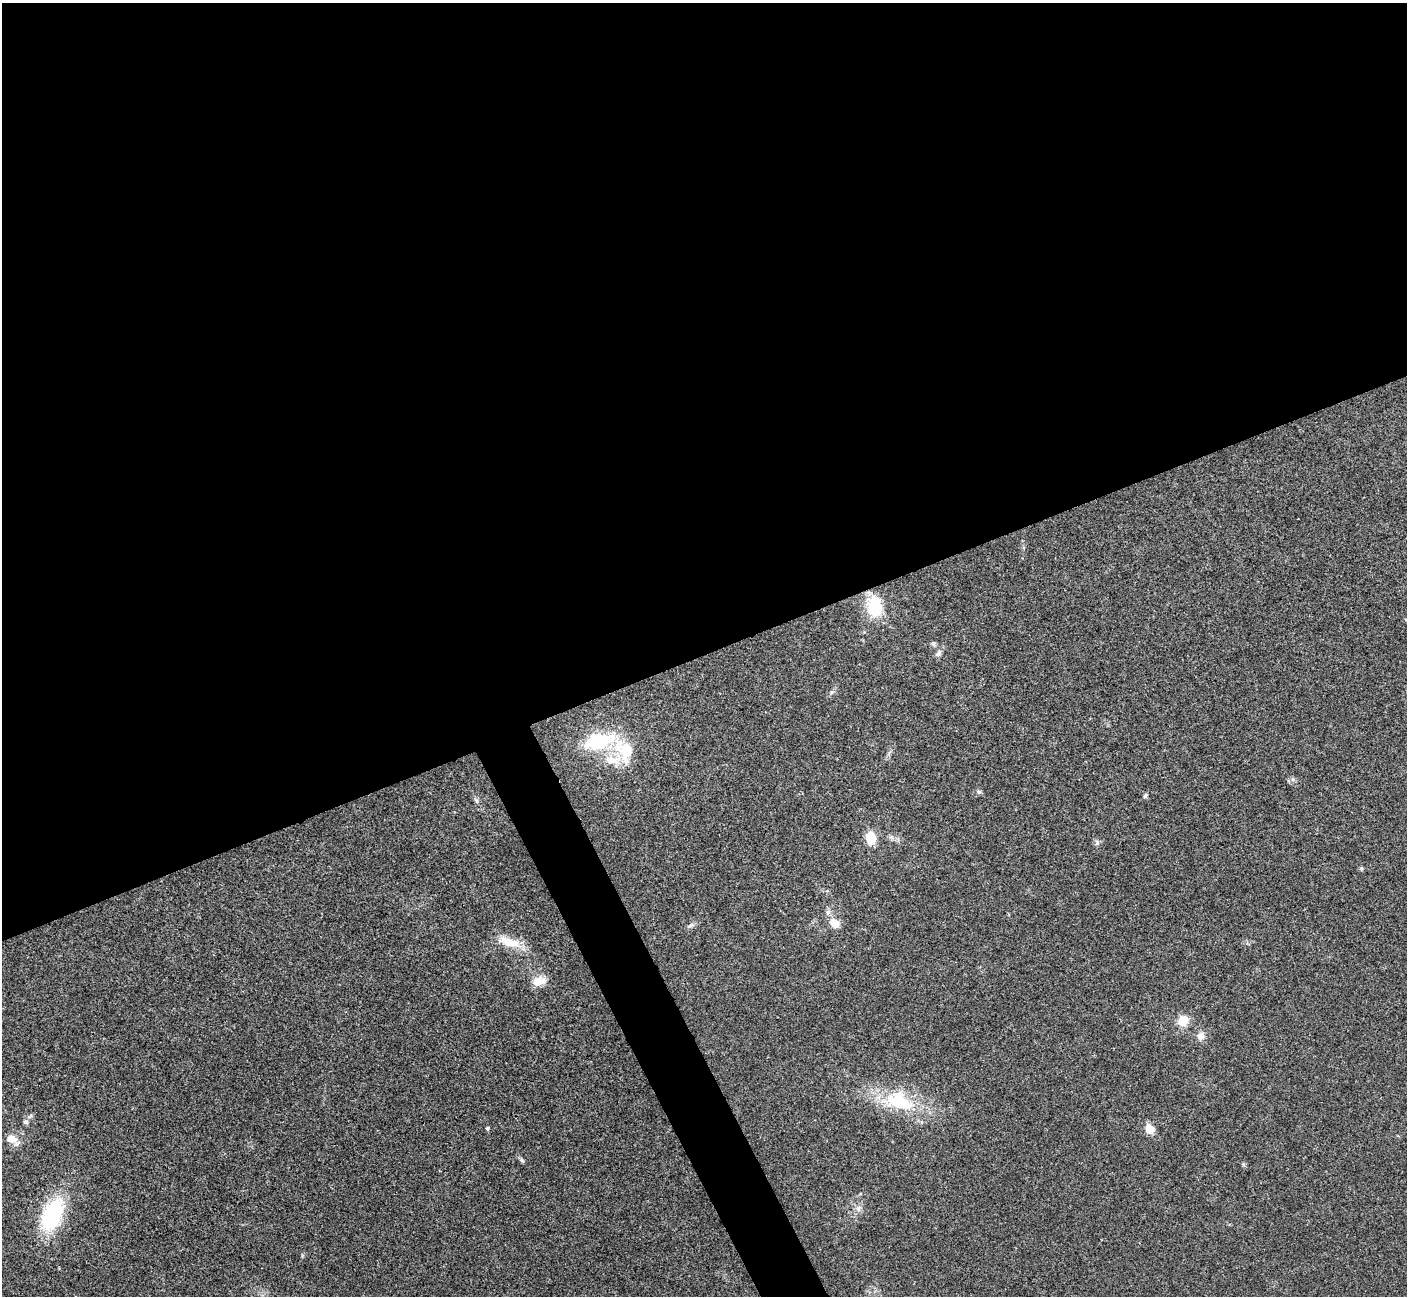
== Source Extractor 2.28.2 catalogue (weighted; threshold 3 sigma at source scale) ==
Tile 2 of 4 x 4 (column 2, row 1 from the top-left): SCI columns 1408-2812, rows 4037-5330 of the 5629 x 5617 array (HDU 1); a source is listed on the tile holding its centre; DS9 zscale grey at full resolution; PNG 1409 x 1298 px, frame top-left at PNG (2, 3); no overlay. Shown black and unused: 53% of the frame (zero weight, under 3 of 4 exposures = <1% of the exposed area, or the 3 px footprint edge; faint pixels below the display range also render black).
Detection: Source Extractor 2.28.2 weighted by HDU 2 'WHT'; one run over the whole footprint, this tile lists its part. Background 0.022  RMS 0.004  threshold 0.0179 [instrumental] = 3 sigma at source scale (4.5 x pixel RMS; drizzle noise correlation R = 1.50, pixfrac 1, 0.05/0.05 arcsec/px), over >= 5 px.
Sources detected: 22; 1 inside a brighter listed object's ellipse — not listed separately; the other 21 listed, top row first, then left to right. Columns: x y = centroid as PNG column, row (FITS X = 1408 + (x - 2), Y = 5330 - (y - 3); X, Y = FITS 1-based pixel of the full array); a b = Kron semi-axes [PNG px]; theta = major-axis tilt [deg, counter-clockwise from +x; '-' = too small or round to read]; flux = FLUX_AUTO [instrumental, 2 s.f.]
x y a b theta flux
875 607 27 18 -78 13
938 653 11 6 46 1.4
832 692 6 4 70 0.64
599 741 34 17 14 25
624 750 37 25 -62 18
979 792 6 5 - 0.71
1145 796 7 5 58 0.73
871 838 13 9 -75 7.4
835 923 13 10 -37 4.4
509 942 33 11 -16 7.5
539 981 18 11 12 4.4
1182 1021 7 7 - 10
1201 1036 11 10 - 2.4
899 1101 42 25 -21 25
25 1122 7 5 -1 0.82
487 1128 5 5 - 0.61
1150 1129 6 5 - 11
12 1139 18 11 -30 4.2
522 1160 7 5 -58 0.67
858 1209 8 6 -69 1.4
52 1215 40 22 64 32
Unlisted compact peaks at least as high as the median listed source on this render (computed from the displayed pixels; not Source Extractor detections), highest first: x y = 1361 868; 1097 843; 1243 1164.